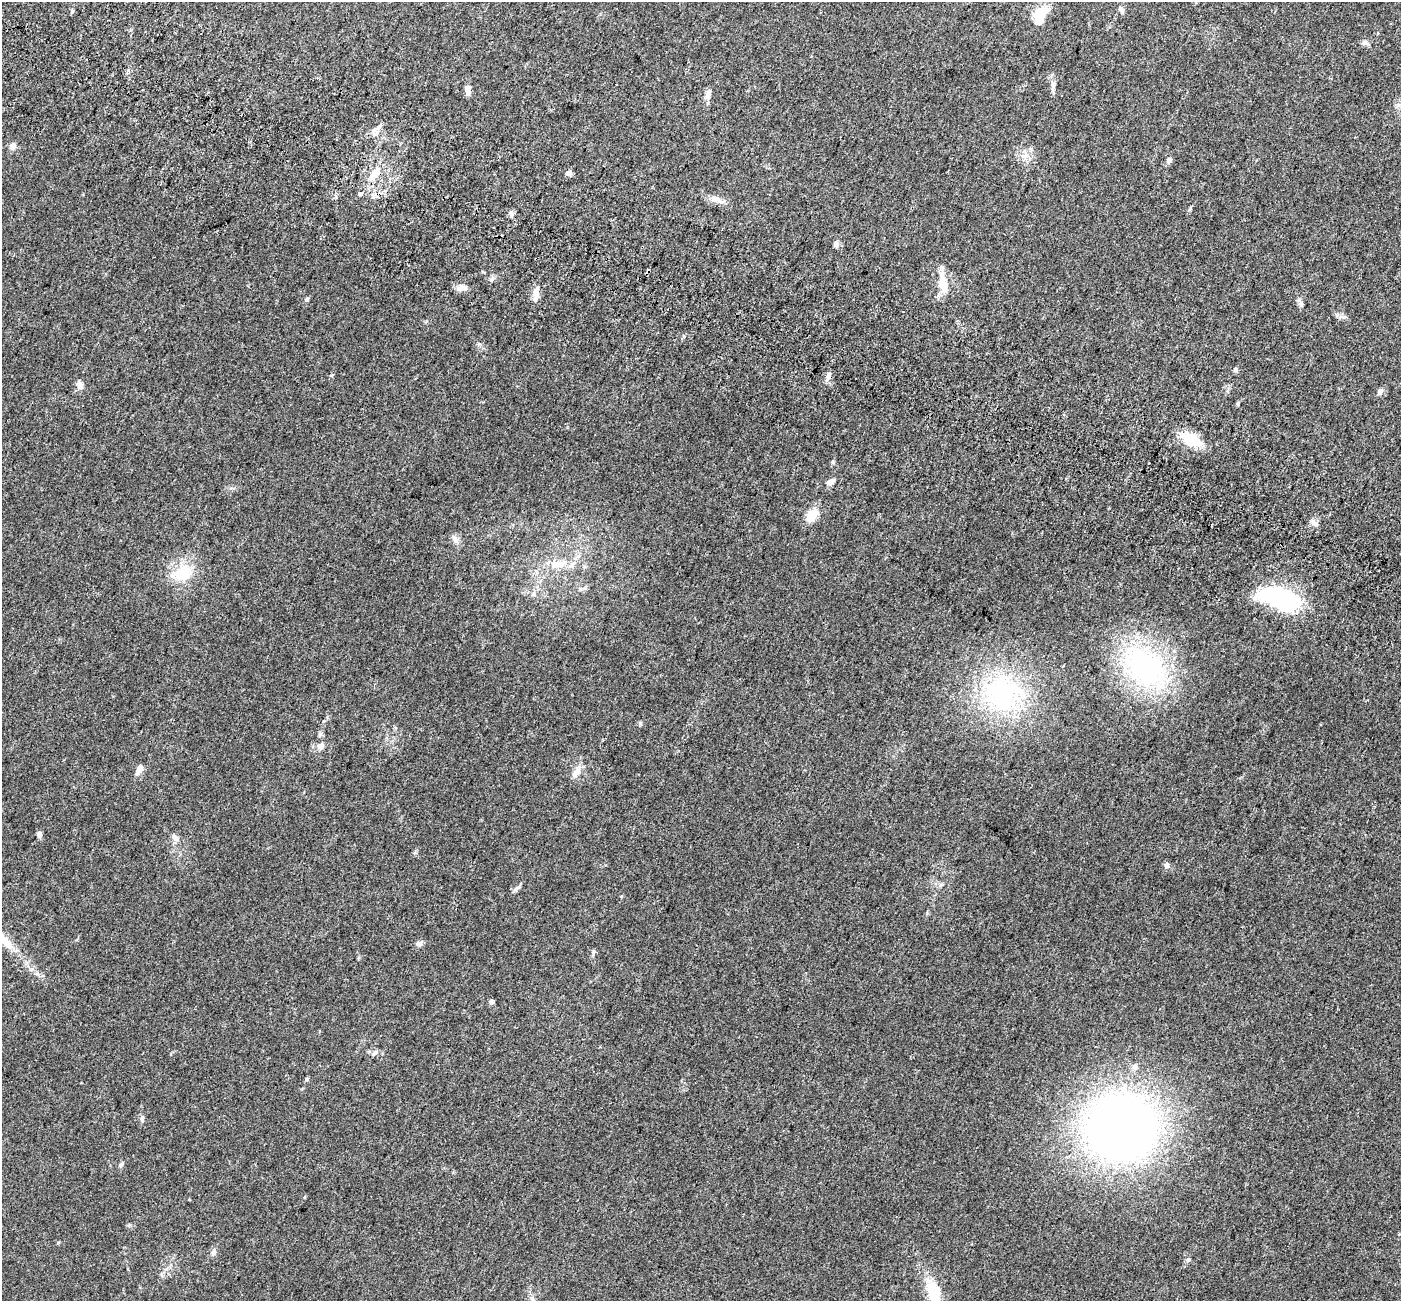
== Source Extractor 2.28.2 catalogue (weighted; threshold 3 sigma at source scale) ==
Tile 11 of 4 x 4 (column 3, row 3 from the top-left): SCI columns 2896-4294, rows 1688-2986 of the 5784 x 5909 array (HDU 1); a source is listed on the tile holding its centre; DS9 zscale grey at full resolution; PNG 1403 x 1303 px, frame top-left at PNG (2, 2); no overlay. Shown black and unused: <1% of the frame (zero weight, under 3 of 5 exposures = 6% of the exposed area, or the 3 px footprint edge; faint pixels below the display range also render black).
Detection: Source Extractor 2.28.2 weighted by HDU 2 'WHT'; one run over the whole footprint, this tile lists its part. Background 0.0306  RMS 0.0029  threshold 0.0129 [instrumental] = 3 sigma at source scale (4.5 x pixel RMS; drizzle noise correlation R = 1.50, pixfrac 1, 0.0396/0.0396 arcsec/px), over >= 5 px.
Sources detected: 62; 1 inside a brighter listed object's ellipse — not listed separately; the other 61 listed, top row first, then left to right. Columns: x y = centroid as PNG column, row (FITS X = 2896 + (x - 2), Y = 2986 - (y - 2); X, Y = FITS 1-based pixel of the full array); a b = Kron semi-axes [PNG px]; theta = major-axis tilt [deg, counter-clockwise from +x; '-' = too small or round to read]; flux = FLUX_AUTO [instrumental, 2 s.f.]
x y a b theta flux
1121 10 9 6 -59 0.82
72 11 6 4 49 0.37
1040 15 24 13 66 5.9
1365 43 13 5 -18 0.71
468 90 11 7 -83 1.5
708 95 13 6 69 1.6
375 134 11 9 -2 1.6
13 146 9 7 51 1.3
1025 156 9 4 0 0.94
1169 160 8 6 52 0.76
568 173 8 5 2 0.92
375 174 22 8 42 3.6
359 193 4 3 - 2.4
716 199 13 8 -6 1.8
511 213 8 6 -75 0.79
836 244 7 5 62 1.1
492 279 7 4 45 0.58
942 283 30 11 -80 4.7
460 288 11 7 26 1.3
536 293 19 7 87 2.2
307 299 5 4 - 0.4
1301 304 8 6 -71 0.69
1235 369 6 5 - 0.57
828 376 16 4 70 1.1
79 385 12 8 -70 1.5
1380 392 7 5 60 1.2
1238 403 5 4 - 0.41
1191 440 22 11 -27 9
833 462 6 5 - 0.39
830 482 11 7 25 1.2
812 515 18 11 51 4.1
1314 523 13 6 -34 1
455 540 12 7 -56 1.4
558 564 26 11 9 5.3
183 573 28 20 22 8.6
534 594 7 4 -72 0.48
1281 598 44 18 -19 35
1144 667 58 38 -42 49
1002 693 55 49 -67 38
320 734 7 5 45 0.53
320 746 12 8 38 1.5
139 770 13 7 58 1.8
576 772 19 8 60 2.1
39 835 7 6 - 0.83
174 837 11 6 -58 1
1166 865 8 7 - 0.83
517 888 13 5 42 0.8
7 944 24 11 -38 4.3
419 944 9 7 31 1
593 952 9 3 86 0.43
491 1002 5 5 - 0.81
375 1053 9 6 55 0.82
1135 1067 8 7 - 1.1
307 1079 5 5 - 0.37
142 1119 8 5 89 0.65
1121 1127 64 59 0 210
121 1165 8 5 62 0.55
213 1252 10 7 76 0.93
1188 1260 7 5 71 0.53
933 1291 26 15 -73 9.1
533 1300 12 5 -66 1.4
Isophote crosses this tile's border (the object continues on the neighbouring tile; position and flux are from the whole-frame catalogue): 2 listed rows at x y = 7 944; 533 1300
Unlisted compact peaks at least as high as the median listed source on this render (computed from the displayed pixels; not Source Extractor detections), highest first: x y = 640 723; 331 375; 129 1225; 1053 87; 479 344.